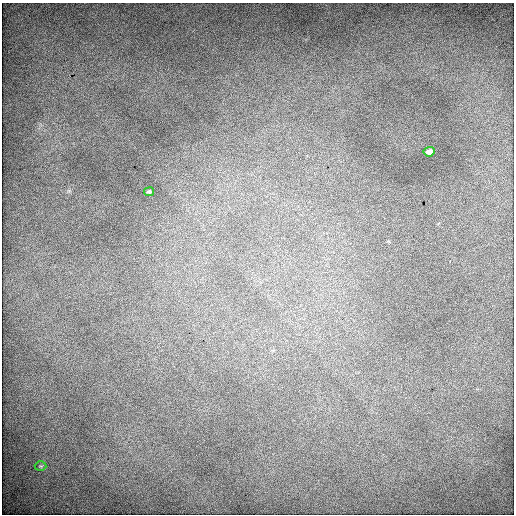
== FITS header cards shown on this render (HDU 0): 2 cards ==
NAXIS1  =                  512 / Axis length
NAXIS2  =                  512 / Axis length

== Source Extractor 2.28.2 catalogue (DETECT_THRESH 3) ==
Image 512 x 512 px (HDU 0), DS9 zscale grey, 1 PNG px = 1 image px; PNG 516 x 516 px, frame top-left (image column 1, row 512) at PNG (2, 3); each listed source drawn as its Kron ellipse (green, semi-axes under 4 px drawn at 4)
Background 1450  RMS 8.2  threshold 24.6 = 3 sigma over >= 5 px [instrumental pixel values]
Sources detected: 3; all 3 listed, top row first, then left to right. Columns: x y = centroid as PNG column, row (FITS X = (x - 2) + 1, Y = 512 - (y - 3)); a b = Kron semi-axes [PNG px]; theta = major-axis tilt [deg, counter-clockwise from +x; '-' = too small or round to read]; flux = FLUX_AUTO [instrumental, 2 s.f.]
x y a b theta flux
429 152 5 4 - 2800
149 192 5 4 - 870
41 466 6 4 -1 690